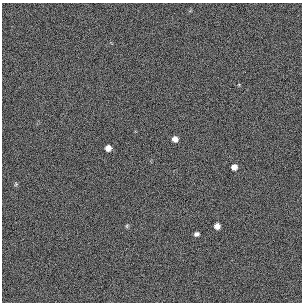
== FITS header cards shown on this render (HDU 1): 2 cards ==
NAXIS1  =                  300 / length of original image axis
NAXIS2  =                  300 / length of original image axis

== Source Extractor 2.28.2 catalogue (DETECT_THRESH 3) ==
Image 300 x 300 px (HDU 1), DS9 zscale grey, 1 PNG px = 1 image px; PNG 304 x 304 px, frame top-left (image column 1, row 300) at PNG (2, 3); no overlay
Background 385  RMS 67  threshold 200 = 3 sigma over >= 5 px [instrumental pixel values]
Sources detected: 7; all 7 listed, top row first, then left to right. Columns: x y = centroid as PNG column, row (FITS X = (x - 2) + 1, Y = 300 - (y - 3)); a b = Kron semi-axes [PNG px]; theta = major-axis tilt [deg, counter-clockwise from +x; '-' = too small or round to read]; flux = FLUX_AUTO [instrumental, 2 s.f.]
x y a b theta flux
175 139 5 5 - 26000
108 148 5 5 - 25000
234 167 5 5 - 25000
16 184 5 5 - 5900
127 226 6 4 89 5300
217 226 5 5 - 26000
196 234 5 4 - 11000